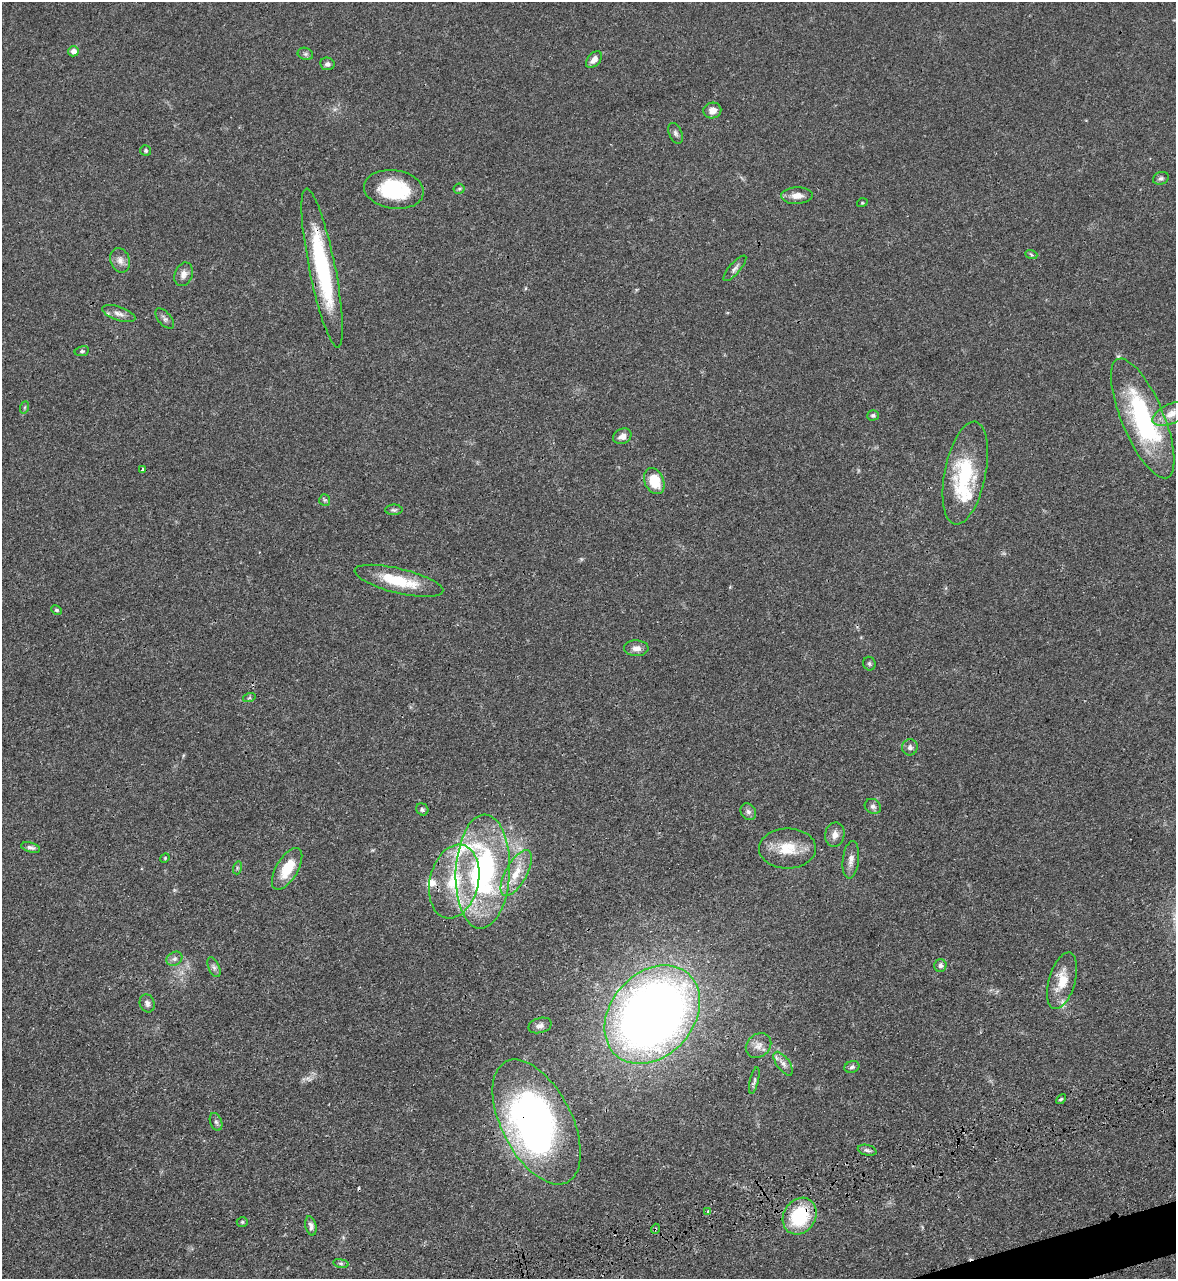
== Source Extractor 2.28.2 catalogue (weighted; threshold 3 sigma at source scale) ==
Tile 6 of 4 x 4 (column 2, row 2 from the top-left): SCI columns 1606-2779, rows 2728-4004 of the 5334 x 5453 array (HDU 1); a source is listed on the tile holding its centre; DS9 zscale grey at full resolution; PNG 1178 x 1281 px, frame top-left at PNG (2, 2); each listed source drawn as its Kron ellipse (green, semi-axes under 4 px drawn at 4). Shown black and unused: <1% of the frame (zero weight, under 3 of 4 exposures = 11% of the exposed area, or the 3 px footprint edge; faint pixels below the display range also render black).
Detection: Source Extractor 2.28.2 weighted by HDU 2 'WHT'; one run over the whole footprint, this tile lists its part. Background 0.0519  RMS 0.0042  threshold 0.0187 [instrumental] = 3 sigma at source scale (4.5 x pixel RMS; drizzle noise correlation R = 1.50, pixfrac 1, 0.05/0.05 arcsec/px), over >= 5 px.
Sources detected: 77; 1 inside a brighter object's white glare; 1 cosmic-ray / hot-pixel residue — neither listed nor drawn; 5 inside a brighter listed object's ellipse — not listed separately; the other 70 listed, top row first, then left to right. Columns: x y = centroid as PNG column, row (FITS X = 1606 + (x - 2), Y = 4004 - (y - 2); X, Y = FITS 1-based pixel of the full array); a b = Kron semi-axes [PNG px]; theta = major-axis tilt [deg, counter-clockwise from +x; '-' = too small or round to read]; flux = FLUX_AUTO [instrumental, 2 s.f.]
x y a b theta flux
73 51 5 5 - 2.5
305 54 8 6 -20 0.87
594 60 10 6 49 2.6
327 64 7 6 - 1.2
712 110 9 8 - 2.8
676 133 11 6 -67 1.2
146 151 5 5 - 0.69
1161 178 8 6 21 1
394 189 30 19 -8 26
459 189 5 5 - 0.64
797 196 16 8 3 3.5
862 203 5 3 - 0.35
1031 254 6 4 -21 0.55
120 260 12 9 -70 2.6
322 268 81 13 -79 46
735 268 16 5 49 1.5
184 274 12 9 69 2.3
119 314 17 7 -19 2.5
165 319 12 6 -49 1.3
82 351 7 5 9 0.73
25 407 6 4 71 0.55
1171 414 20 9 24 5.1
873 415 6 5 - 0.71
1143 418 64 21 -67 58
622 436 9 7 25 2.5
143 469 4 3 - 1.5
965 473 52 20 79 31
654 481 13 9 -64 11
325 500 6 5 - 0.69
394 510 8 5 -1 0.82
399 581 45 12 -14 16
56 610 6 4 -27 0.55
636 648 12 8 -1 2.4
869 664 7 6 - 0.8
249 698 6 4 18 0.55
910 747 8 7 - 1.4
873 806 8 7 - 1.3
422 809 6 5 - 0.75
748 812 9 7 -55 1.3
835 835 12 9 77 2.7
31 848 9 5 -15 1.1
787 848 28 20 1 12
165 858 5 4 - 0.41
851 860 19 8 83 2.8
237 868 6 4 73 0.68
287 869 23 11 59 12
483 872 57 27 87 91
516 873 25 10 61 8.2
454 881 37 24 77 25
174 959 8 6 30 1.4
940 965 6 6 - 1.3
214 967 10 5 -65 1.2
1062 981 29 13 74 8.9
147 1003 9 7 -74 1.5
652 1015 54 41 49 390
540 1025 12 7 15 1.8
758 1045 14 11 41 3.1
783 1064 14 6 -54 2.2
852 1067 7 6 - 1
754 1081 14 4 77 1
1061 1099 6 3 44 0.53
216 1122 9 6 -69 1.1
537 1122 68 35 -63 130
867 1150 9 5 -14 0.98
708 1211 3 3 - 0.8
800 1216 19 16 57 24
242 1222 5 4 - 0.59
311 1226 10 5 -76 1.4
655 1229 5 3 - 0.52
341 1263 8 4 -9 0.75
Overlapping masked pixels (flux is a lower limit): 4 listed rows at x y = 322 268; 537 1122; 800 1216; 655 1229
Isophote crosses this tile's border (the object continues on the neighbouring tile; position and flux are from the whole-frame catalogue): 1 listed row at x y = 1171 414